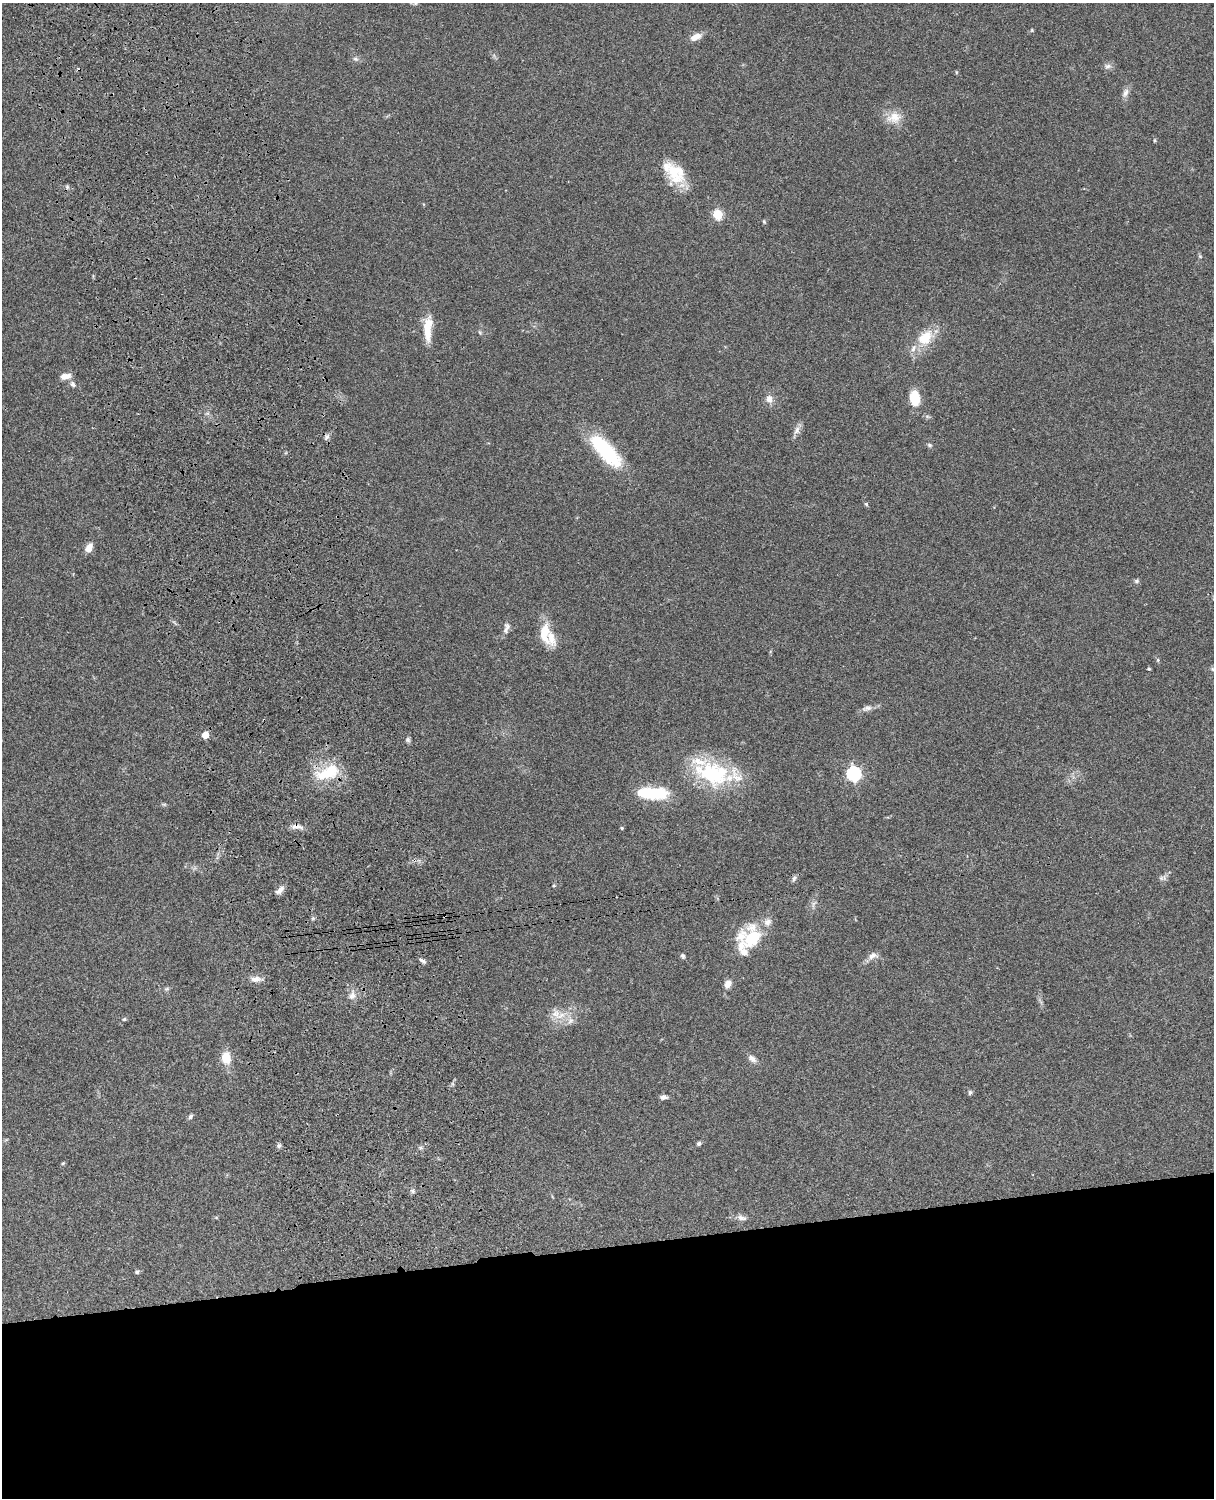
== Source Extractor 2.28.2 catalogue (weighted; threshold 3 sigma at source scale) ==
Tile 11 of 4 x 3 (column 3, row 3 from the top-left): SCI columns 2546-3757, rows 276-1771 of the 5088 x 4924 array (HDU 1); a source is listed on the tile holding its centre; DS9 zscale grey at full resolution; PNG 1216 x 1500 px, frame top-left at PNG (2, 3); no overlay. Shown black and unused: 17% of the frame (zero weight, under 3 of 4 exposures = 6% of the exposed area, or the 3 px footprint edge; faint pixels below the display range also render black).
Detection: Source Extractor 2.28.2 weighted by HDU 2 'WHT'; one run over the whole footprint, this tile lists its part. Background 0.0847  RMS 0.006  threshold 0.027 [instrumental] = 3 sigma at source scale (4.5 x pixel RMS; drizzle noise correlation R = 1.50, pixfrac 1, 0.05/0.05 arcsec/px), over >= 5 px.
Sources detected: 70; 8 inside a brighter listed object's ellipse — not listed separately; the other 62 listed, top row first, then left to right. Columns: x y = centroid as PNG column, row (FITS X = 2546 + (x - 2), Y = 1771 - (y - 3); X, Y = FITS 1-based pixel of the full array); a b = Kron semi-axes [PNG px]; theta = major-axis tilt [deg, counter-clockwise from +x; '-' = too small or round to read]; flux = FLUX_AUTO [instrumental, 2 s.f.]
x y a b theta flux
696 37 14 8 23 4.6
355 59 7 5 -20 1.3
1108 66 10 6 2 2
1126 93 13 7 66 2.8
894 117 20 14 15 8.4
1155 140 6 4 -90 0.61
673 172 29 17 -73 17
67 187 5 5 - 0.92
718 214 5 5 - 33
764 222 6 4 -78 0.67
428 328 31 9 87 12
479 332 6 4 -69 0.73
925 338 23 16 45 15
65 376 12 7 10 4.2
73 384 9 7 -56 2
914 398 13 9 -85 16
769 399 9 8 - 4
797 430 12 7 67 3
327 437 10 5 58 1.8
929 445 6 5 - 1.1
605 450 42 15 -47 46
866 504 5 4 - 0.76
89 548 9 6 60 6.2
1136 581 7 5 0 1.1
506 628 16 7 76 2.8
544 633 27 12 -87 13
1158 660 5 3 - 0.71
1149 669 4 3 - 0.69
1213 669 7 4 -45 0.91
867 708 16 6 12 2.7
205 735 5 5 - 12
408 740 6 6 - 1.2
328 773 33 15 21 22
713 773 50 28 -16 51
853 774 6 6 - 120
652 793 34 12 -2 29
296 826 15 7 -4 3.5
622 828 4 3 - 0.8
794 879 9 4 65 1.4
279 890 13 6 44 2.9
813 904 11 3 79 1.5
752 938 26 16 75 25
683 956 6 5 - 1.2
873 956 14 8 20 3.4
423 961 9 4 -31 1.6
255 979 13 7 5 4
728 983 11 8 64 3.7
352 995 15 9 80 4
556 1014 14 11 -63 6.3
124 1019 6 4 21 0.8
570 1020 10 7 49 2.8
226 1058 13 10 -80 9.7
752 1059 12 7 -36 2.8
970 1092 6 5 - 1.2
663 1097 8 5 6 2.2
190 1116 7 5 59 1.2
699 1143 6 5 - 1.1
279 1146 6 5 - 1.3
63 1163 5 4 - 0.63
413 1191 6 5 - 1.1
742 1218 14 7 -16 2.7
137 1272 6 5 - 0.9
Overlapping masked pixels (flux is a lower limit): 2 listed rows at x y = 328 773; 296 826
Isophote crosses this tile's border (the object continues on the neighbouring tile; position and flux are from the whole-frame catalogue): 1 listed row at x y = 1213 669